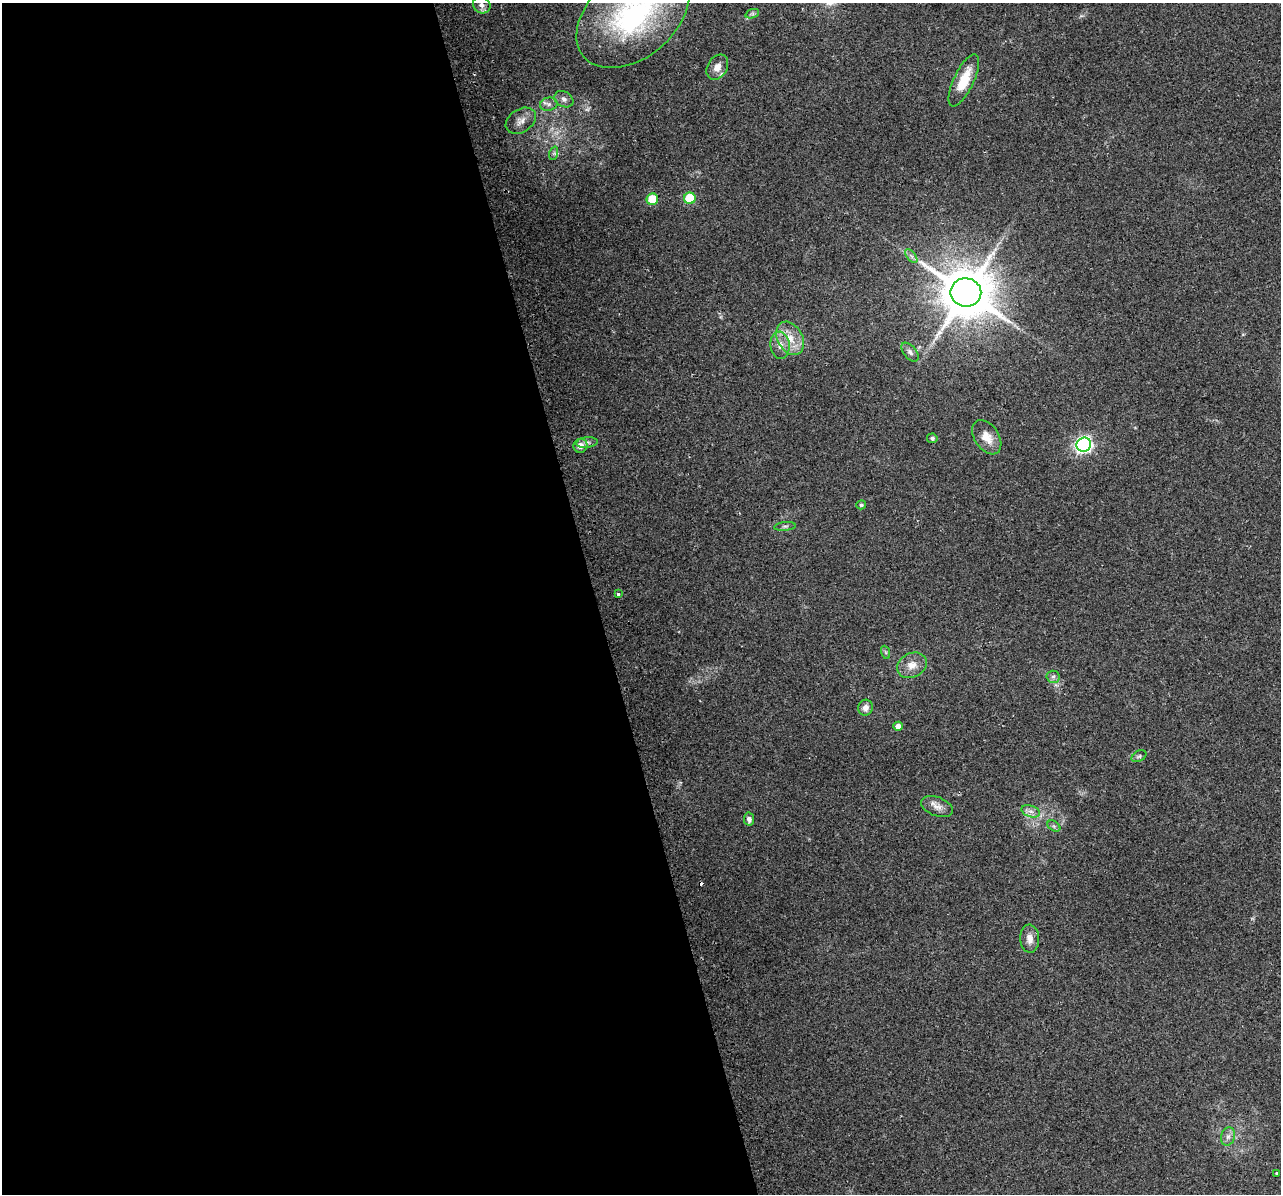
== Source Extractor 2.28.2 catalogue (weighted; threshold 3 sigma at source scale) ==
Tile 9 of 4 x 4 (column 1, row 3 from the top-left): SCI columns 33-1311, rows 1294-2485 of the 5178 x 4923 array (HDU 1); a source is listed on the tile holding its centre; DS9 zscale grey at full resolution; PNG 1283 x 1196 px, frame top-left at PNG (2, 3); each listed source drawn as its Kron ellipse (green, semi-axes under 4 px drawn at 4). Shown black and unused: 46% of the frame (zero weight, under 2 of 3 exposures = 2% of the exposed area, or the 3 px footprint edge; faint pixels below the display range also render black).
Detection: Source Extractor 2.28.2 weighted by HDU 2 'WHT'; one run over the whole footprint, this tile lists its part. Background 0.129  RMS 0.012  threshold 0.0524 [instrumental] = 3 sigma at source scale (4.5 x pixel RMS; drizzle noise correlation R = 1.50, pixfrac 1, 0.0396/0.0396 arcsec/px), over >= 5 px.
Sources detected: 40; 1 too faint to see at this stretch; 2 cosmic-ray / hot-pixel residue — neither listed nor drawn; the other 37 listed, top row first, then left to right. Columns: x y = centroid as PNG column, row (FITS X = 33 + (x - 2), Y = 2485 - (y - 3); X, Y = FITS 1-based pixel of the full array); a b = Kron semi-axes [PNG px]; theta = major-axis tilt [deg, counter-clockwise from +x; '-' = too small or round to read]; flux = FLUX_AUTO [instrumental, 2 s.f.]
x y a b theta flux
482 5 9 8 - 5.7
752 14 7 4 18 2.4
633 16 64 42 39 210
717 67 13 10 59 11
964 80 28 10 65 29
564 99 10 7 -30 4.8
549 104 9 6 12 4.3
521 121 16 11 33 9.9
554 153 7 4 72 2
690 198 6 5 - 57
652 199 6 5 - 36
911 256 8 4 -52 3
966 292 15 14 - 5500
790 338 18 12 -61 20
780 345 13 9 -85 11
910 352 11 6 -49 4.1
987 437 19 12 -56 15
932 438 5 5 - 2.3
587 442 11 5 7 3.6
1084 445 7 7 - 310
580 446 7 7 - 7.1
861 505 5 4 - 2
785 526 11 4 5 2.6
618 594 4 3 - 3.4
885 652 7 4 -70 1.8
912 665 15 12 28 13
1053 677 6 6 - 3.1
865 708 8 7 - 6.5
898 726 4 4 - 7.1
1139 756 8 5 29 2.4
937 807 16 9 -21 8.7
1031 811 9 5 -19 5.2
749 819 6 5 - 4.5
1054 826 7 4 -35 2.1
1030 939 14 9 -86 8.7
1228 1136 9 7 74 5
1276 1173 3 2 - 1.3
Isophote crosses this tile's border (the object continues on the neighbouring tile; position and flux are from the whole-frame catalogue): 1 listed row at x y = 633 16